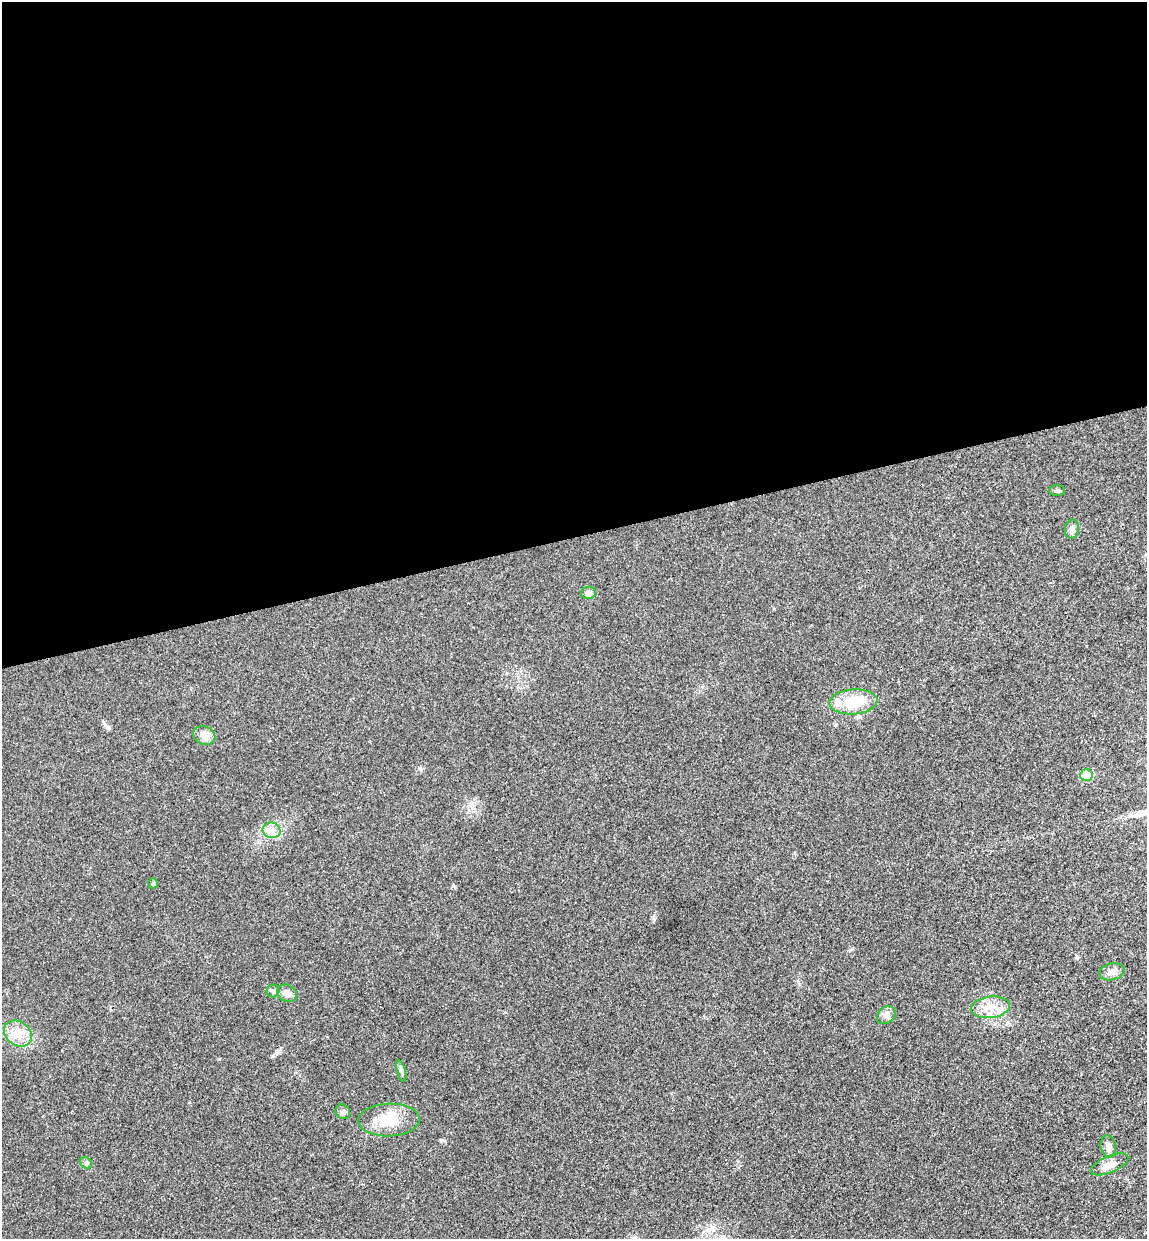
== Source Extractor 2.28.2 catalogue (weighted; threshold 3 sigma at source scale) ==
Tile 2 of 4 x 4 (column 2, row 1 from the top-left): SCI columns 1300-2444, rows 3768-5004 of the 5004 x 5061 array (HDU 1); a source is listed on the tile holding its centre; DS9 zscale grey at full resolution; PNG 1149 x 1241 px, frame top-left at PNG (2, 2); each listed source drawn as its Kron ellipse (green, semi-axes under 4 px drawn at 4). Shown black and unused: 43% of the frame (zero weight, under 3 of 4 exposures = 6% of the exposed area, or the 3 px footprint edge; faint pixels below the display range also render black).
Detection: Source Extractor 2.28.2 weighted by HDU 2 'WHT'; one run over the whole footprint, this tile lists its part. Background 0.0185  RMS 0.0064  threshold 0.0287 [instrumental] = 3 sigma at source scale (4.5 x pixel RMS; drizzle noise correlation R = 1.50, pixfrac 1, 0.05/0.05 arcsec/px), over >= 5 px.
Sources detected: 21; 1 inside a brighter listed object's ellipse — not listed separately; the other 20 listed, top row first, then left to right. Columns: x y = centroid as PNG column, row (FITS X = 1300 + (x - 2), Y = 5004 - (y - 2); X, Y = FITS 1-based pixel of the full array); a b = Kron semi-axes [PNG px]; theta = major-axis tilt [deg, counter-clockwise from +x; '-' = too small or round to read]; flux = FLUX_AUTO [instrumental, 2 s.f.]
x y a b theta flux
1057 491 7 5 0 1.4
1072 529 9 7 80 2.3
588 593 7 6 - 3
853 702 24 12 4 19
204 735 11 9 -22 3.9
1086 775 6 6 - 14
272 830 9 7 -18 3.5
153 883 5 4 - 1.1
1112 972 13 8 14 3.7
273 991 6 6 - 1.4
287 993 10 8 -31 4.2
990 1007 20 10 7 8.7
886 1015 10 7 43 2.8
18 1034 15 12 -36 8.4
401 1071 11 3 -75 1.4
343 1112 7 7 - 1.7
389 1120 31 16 2 17
1108 1147 11 7 -77 3.9
86 1163 6 5 - 1.1
1109 1164 20 8 23 6.8
Unlisted compact peaks at least as high as the median listed source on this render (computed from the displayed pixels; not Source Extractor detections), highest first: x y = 654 919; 442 1140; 420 768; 852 949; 453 886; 1077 957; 219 1059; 273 1056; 774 609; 799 984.